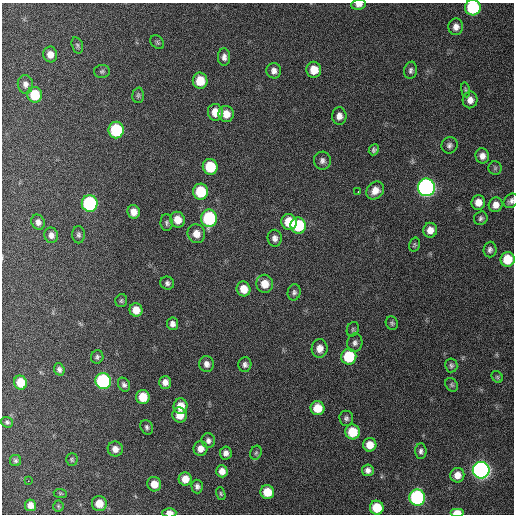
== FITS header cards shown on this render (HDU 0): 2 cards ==
NAXIS1  =                  512 / Axis length
NAXIS2  =                  512 / Axis length

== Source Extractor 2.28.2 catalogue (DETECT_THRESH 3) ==
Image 512 x 512 px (HDU 0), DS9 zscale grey, 1 PNG px = 1 image px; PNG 516 x 516 px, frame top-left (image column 1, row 512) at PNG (2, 3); each listed source drawn as its Kron ellipse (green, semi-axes under 4 px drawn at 4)
Background 408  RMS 11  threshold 32.2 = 3 sigma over >= 5 px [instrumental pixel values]
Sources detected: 109; all 109 listed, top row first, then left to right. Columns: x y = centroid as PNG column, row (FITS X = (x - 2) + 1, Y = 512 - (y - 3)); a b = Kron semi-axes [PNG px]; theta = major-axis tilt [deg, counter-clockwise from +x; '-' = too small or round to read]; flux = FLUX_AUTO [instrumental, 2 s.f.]
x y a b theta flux
359 4 7 5 7 3800
473 8 8 8 - 58000
456 27 8 7 - 4200
157 42 8 5 -45 1600
77 45 8 5 -72 1500
50 54 8 7 - 5700
224 57 8 6 -87 3300
314 70 8 7 - 11000
411 70 9 6 79 2200
102 71 8 6 3 1700
274 71 8 7 - 3700
200 81 8 7 - 18000
25 84 9 7 -84 3600
465 90 7 4 -81 1200
35 95 8 7 - 23000
138 95 7 6 - 1600
470 100 8 7 - 4900
215 112 8 7 - 11000
226 114 8 7 - 8000
339 116 8 7 - 4200
116 130 8 7 - 53000
449 145 8 8 - 2500
374 150 6 5 - 1700
482 156 7 7 - 4400
322 161 9 8 - 2900
210 167 8 7 - 28000
495 168 6 6 - 1400
426 187 9 8 - 300000
375 190 10 8 47 6700
358 191 3 2 - 2600
201 192 8 7 - 31000
511 201 8 6 45 2400
478 202 7 7 - 6700
90 203 8 8 - 94000
496 205 7 6 - 5200
134 212 7 6 - 6400
209 218 9 8 - 70000
481 218 7 6 - 1900
178 220 8 7 - 8600
38 222 8 6 -64 3200
289 222 8 7 - 20000
167 223 8 6 -88 1700
298 225 8 7 - 38000
430 230 7 7 - 6300
196 234 9 8 - 7300
51 235 8 7 - 3500
78 235 8 6 -90 2000
275 238 8 7 - 3400
414 245 7 5 76 1200
490 250 8 6 86 2300
507 259 7 7 - 19000
167 283 7 6 - 2100
265 284 9 8 - 9800
244 289 7 7 - 9600
294 292 8 6 77 2000
121 301 6 6 - 1200
136 310 7 6 - 8200
392 323 7 6 - 1500
172 324 6 5 - 3100
353 329 7 6 - 1500
355 343 9 7 86 2800
320 348 9 8 - 6500
349 356 8 7 - 34000
97 357 7 6 - 1700
207 364 8 7 - 3800
245 365 7 6 - 2500
451 365 7 6 - 1600
59 369 6 5 - 2000
497 377 6 5 - 1100
103 381 8 7 - 120000
165 382 6 6 - 4500
20 383 7 6 - 16000
124 385 7 5 -59 2100
452 385 7 5 -54 1300
143 397 7 6 - 16000
181 406 8 7 - 9600
318 408 7 7 - 14000
180 415 7 7 - 9700
346 418 7 7 - 2000
7 422 6 5 - 1400
147 427 8 6 -61 1900
352 432 7 7 - 20000
208 441 7 7 - 2600
370 445 7 6 - 9300
115 449 7 7 - 5400
200 449 7 7 - 5400
421 451 8 5 -87 2400
226 453 6 6 - 3300
256 453 7 5 68 1300
72 459 6 6 - 1200
15 461 6 5 - 1500
368 470 6 6 - 3100
481 470 8 8 - 370000
222 471 6 5 - 4900
457 475 7 7 - 6700
185 479 6 6 - 8600
28 481 2 2 - 2500
154 484 7 7 - 8700
197 486 7 6 - 2400
267 492 7 7 - 15000
60 493 6 4 -6 970
221 494 6 4 -72 1000
417 497 8 8 - 120000
99 504 7 7 - 12000
30 505 6 5 - 5200
58 506 5 5 - 1100
377 508 7 7 - 21000
169 513 7 4 0 5200
457 513 7 4 0 8700
At the frame edge (FLAGS 8, measured only in part): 5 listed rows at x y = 359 4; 473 8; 511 201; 169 513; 457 513